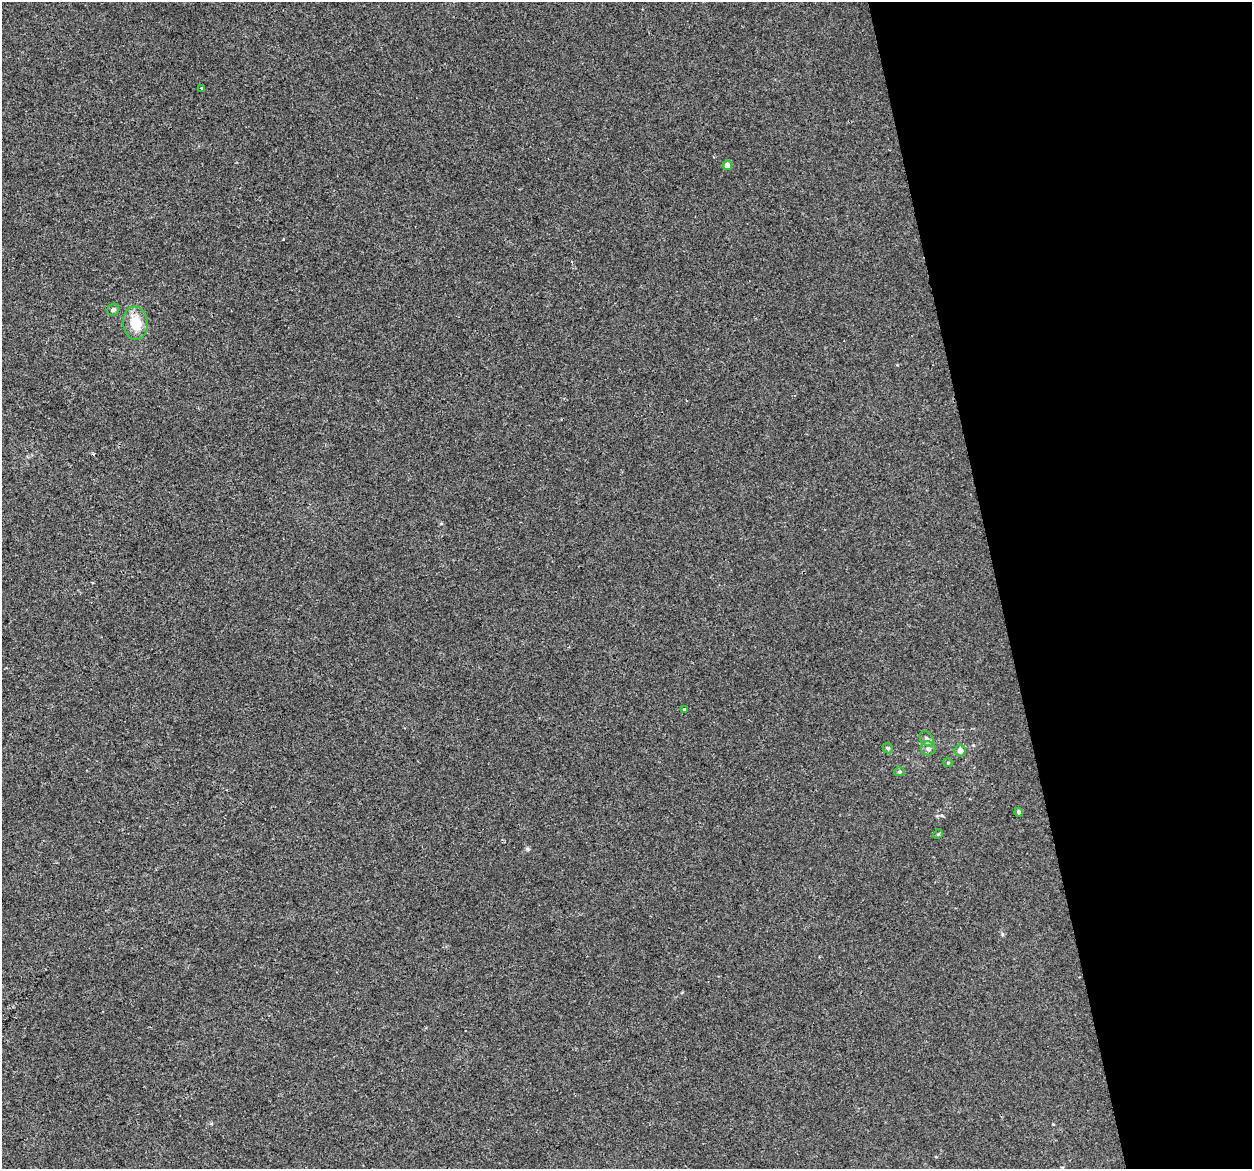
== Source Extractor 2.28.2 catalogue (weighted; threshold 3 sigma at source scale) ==
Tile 12 of 4 x 4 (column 4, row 3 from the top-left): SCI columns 3752-5001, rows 1250-2416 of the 5001 x 4785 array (HDU 1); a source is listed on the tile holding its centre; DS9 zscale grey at full resolution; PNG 1254 x 1171 px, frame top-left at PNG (2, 2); each listed source drawn as its Kron ellipse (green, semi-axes under 4 px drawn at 4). Shown black and unused: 20% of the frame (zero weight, under 2 of 3 exposures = <1% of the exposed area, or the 3 px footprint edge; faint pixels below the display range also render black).
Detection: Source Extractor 2.28.2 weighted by HDU 2 'WHT'; one run over the whole footprint, this tile lists its part. Background 0.00647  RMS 0.0062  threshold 0.028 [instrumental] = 3 sigma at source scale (4.5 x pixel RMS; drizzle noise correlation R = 1.50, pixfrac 1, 0.0396/0.0396 arcsec/px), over >= 5 px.
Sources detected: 14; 1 cosmic-ray / hot-pixel residue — neither listed nor drawn; the other 13 listed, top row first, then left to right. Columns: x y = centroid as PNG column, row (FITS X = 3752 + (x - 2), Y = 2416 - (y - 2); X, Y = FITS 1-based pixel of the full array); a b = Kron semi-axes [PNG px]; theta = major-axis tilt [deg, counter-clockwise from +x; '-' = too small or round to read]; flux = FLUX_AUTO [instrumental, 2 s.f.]
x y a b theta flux
202 88 3 3 - 0.58
727 165 5 4 - 4.8
113 310 6 5 - 1.1
135 323 17 12 -84 12
685 709 4 3 - 0.77
927 739 8 6 -51 2
888 748 6 4 -43 0.88
928 748 7 7 - 2.7
960 751 6 5 - 3.5
948 763 5 3 - 0.51
899 772 5 4 - 0.93
1019 812 4 4 - 1.2
938 834 5 4 - 0.76
Unlisted compact peaks at least as high as the median listed source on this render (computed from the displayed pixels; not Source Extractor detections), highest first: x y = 527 849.